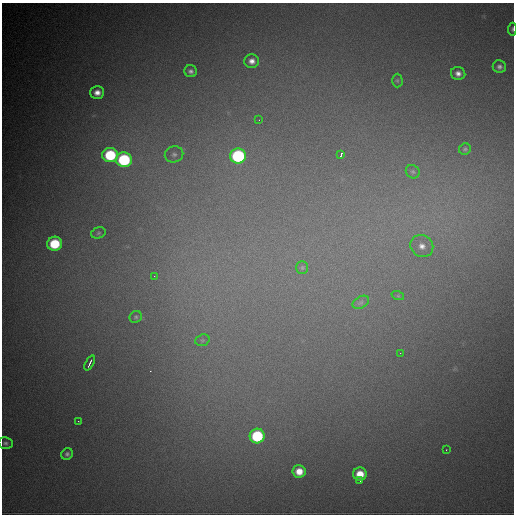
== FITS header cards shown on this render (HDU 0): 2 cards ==
NAXIS1  =                  512
NAXIS2  =                  512

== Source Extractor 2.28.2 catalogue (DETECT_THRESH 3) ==
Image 512 x 512 px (HDU 0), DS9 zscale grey, 1 PNG px = 1 image px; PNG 516 x 516 px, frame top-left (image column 1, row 512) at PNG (2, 3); each listed source drawn as its Kron ellipse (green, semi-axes under 4 px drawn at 4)
Background 2940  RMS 60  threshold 179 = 3 sigma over >= 5 px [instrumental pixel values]
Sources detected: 34; all 34 listed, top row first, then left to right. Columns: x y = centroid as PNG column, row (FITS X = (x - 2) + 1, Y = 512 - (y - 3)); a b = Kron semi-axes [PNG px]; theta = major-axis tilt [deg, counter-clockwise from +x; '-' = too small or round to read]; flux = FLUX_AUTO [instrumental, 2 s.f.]
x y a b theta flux
512 29 6 3 85 5700
252 61 7 6 - 25000
499 67 6 6 - 15000
191 71 6 6 - 14000
458 73 7 6 - 22000
397 80 7 5 -89 6600
97 92 7 6 - 30000
259 120 2 2 - 2600
465 149 6 5 - 7500
174 154 9 8 - 17000
341 154 4 2 - 21000
110 155 8 7 - 270000
238 156 8 7 - 550000
124 160 8 7 - 420000
413 172 7 6 - 8300
98 233 7 5 18 8100
55 244 7 7 - 200000
422 246 12 10 -36 39000
302 268 6 5 - 7700
154 276 2 2 - 4600
398 296 6 4 -18 5100
361 302 9 5 29 11000
136 317 6 5 - 7700
202 340 7 5 19 9500
400 353 3 2 - 3300
90 363 8 2 63 13000
78 421 3 2 - 3700
257 436 7 7 - 340000
6 443 7 6 - 11000
446 450 2 2 - 2700
67 454 6 5 - 11000
299 471 6 6 - 53000
360 474 7 6 - 68000
360 480 4 2 - 8300
At the frame edge (FLAGS 8, measured only in part): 1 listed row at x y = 512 29